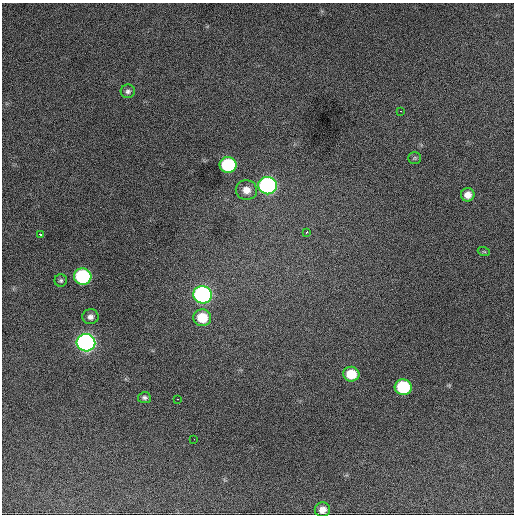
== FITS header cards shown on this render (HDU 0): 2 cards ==
NAXIS1  =                  512 / Axis length
NAXIS2  =                  512 / Axis length

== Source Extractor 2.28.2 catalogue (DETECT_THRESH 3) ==
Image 512 x 512 px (HDU 0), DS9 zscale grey, 1 PNG px = 1 image px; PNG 516 x 516 px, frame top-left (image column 1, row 512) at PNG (2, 3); each listed source drawn as its Kron ellipse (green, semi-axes under 4 px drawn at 4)
Background 1410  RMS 32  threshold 95.6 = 3 sigma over >= 5 px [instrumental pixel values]
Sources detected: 22; all 22 listed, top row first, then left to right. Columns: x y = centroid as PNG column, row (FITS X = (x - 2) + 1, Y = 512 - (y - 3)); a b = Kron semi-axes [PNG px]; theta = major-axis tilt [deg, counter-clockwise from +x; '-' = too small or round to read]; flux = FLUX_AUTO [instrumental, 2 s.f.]
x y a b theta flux
128 91 7 6 - 6200
401 111 3 2 - 2600
415 158 6 5 - 3300
228 165 8 8 - 180000
267 186 9 8 - 540000
246 190 11 10 - 20000
468 195 7 6 - 16000
307 232 3 3 - 3800
40 234 3 2 - 10000
484 252 6 3 -19 2300
83 277 9 8 - 250000
61 280 6 6 - 4200
202 295 9 8 - 580000
90 317 8 7 - 9100
202 318 9 8 - 59000
86 343 9 9 - 920000
351 374 8 7 - 52000
403 387 8 8 - 150000
144 398 6 5 - 5100
177 399 3 2 - 4200
194 439 2 2 - 3500
322 510 8 7 - 17000